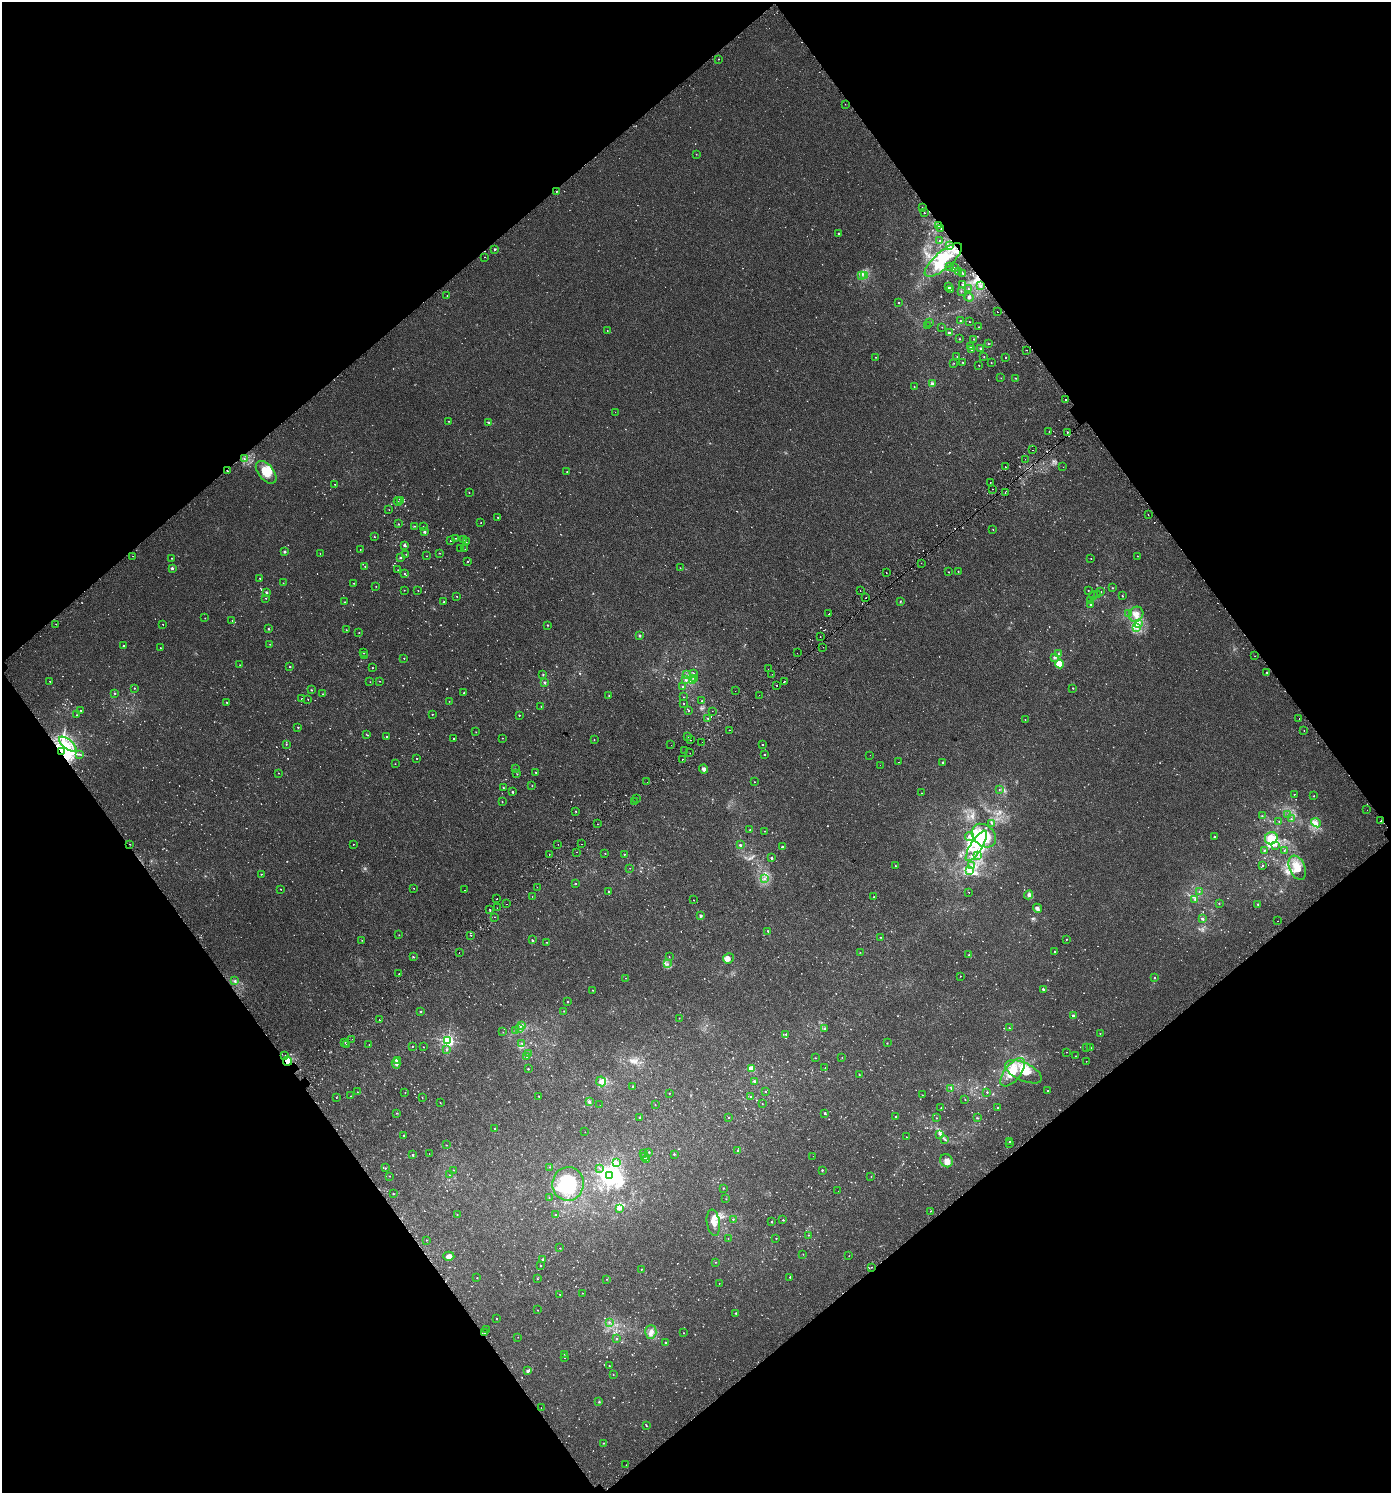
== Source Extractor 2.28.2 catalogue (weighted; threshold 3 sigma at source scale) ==
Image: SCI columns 262-5815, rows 60-6023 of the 6014 x 6073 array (HDU 1 of 3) = the unmasked area's bounding box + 8 px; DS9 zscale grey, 4 x 4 block average (1 PNG px = mean of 4 x 4 image px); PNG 1393 x 1495 px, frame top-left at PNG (2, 2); each listed source drawn as its Kron ellipse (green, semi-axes under 4 px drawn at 4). Shown black and unused: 49% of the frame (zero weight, under 2 of 3 exposures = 3% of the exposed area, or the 3 px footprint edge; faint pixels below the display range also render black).
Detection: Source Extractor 2.28.2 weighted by HDU 2 'WHT'. Background 0.00247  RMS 0.0043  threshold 0.0193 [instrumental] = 3 sigma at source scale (4.5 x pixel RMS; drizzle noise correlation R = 1.50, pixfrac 1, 0.0396/0.0396 arcsec/px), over >= 5 px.
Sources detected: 1145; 78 too faint to see at this stretch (4 x 4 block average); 5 inside a brighter object's white glare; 38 cosmic-ray / hot-pixel residue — neither listed nor drawn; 15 coinciding with a brighter row at this scale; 36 inside a brighter listed object's ellipse — not listed separately; of the other 973, all 500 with FLUX_AUTO >= 0.854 (the completeness limit of this list) listed and drawn (473 fainter detections not listed), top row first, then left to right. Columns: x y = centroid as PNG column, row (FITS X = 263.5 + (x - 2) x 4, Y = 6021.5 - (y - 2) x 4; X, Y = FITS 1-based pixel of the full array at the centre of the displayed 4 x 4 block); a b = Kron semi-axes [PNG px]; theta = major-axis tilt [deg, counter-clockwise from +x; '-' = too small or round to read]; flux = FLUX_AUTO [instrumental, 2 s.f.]
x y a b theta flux
718 59 2 2 - 2.7
845 104 2 2 - 2.6
696 154 2 2 - 1.4
556 192 2 2 - 2.8
922 207 2 2 - 2.9
924 213 2 2 - 3.2
939 225 2 2 - 1.9
941 228 2 2 - 28
838 233 2 2 - 2.6
940 241 2 2 - 1.4
949 245 2 2 - 1.1
495 249 2 2 - 2.4
484 257 2 2 - 1.5
943 260 23 8 41 63
949 267 2 2 - 2.8
954 268 2 2 - 4.6
959 272 2 2 - 2
963 274 2 2 - 0.91
864 275 3 2 - 1.8
861 276 2 2 - 1.4
962 285 2 2 - 3
981 286 3 2 - 3.2
949 287 3 3 - 4.3
968 289 3 2 - 2.7
950 290 2 2 - 2.7
961 291 2 2 - 1.3
447 296 2 2 - 1.1
969 297 4 3 - 4
899 303 2 2 - 2.9
997 312 2 2 - 24
960 321 2 2 - 2.2
969 322 2 2 - 0.91
929 323 2 2 - 1.5
928 326 2 2 - 2.1
942 327 2 2 - 1
979 327 2 2 - 1.4
607 331 2 2 - 1.3
949 333 2 2 - 14
960 339 2 2 - 1.5
973 339 2 2 - 0.98
988 344 2 2 - 2.1
970 347 2 2 - 2.3
981 348 3 2 - 2.9
972 349 2 2 - 4.2
1026 350 2 2 - 1.1
957 356 2 2 - 0.88
875 357 2 2 - 0.89
984 357 2 2 - 1.5
1006 358 2 2 - 1.7
963 362 2 2 - 1.6
954 363 2 2 - 0.85
991 363 2 2 - 1.3
979 365 2 2 - 1.5
1001 378 2 2 - 1
1016 378 2 2 - 1.5
932 383 3 3 - 4.2
914 387 2 2 - 0.92
1066 399 2 2 - 1.9
615 412 2 2 - 2.7
448 421 2 2 - 1.1
489 422 4 2 - 2.5
1049 431 2 2 - 1.6
1067 432 2 2 - 2.4
1033 450 2 2 - 1.5
244 458 2 2 - 1.2
1025 459 2 2 - 1.9
1005 467 2 2 - 2.9
1063 467 2 2 - 1.4
227 471 2 2 - 1.6
266 472 13 7 -50 39
567 472 2 2 - 1.2
990 482 2 2 - 3.2
335 484 2 2 - 1.2
992 489 2 2 - 2.9
1005 492 2 2 - 2
469 493 2 2 - 0.95
401 500 2 2 - 1.3
398 501 4 2 - 3
389 510 2 2 - 0.93
1148 515 2 2 - 2.9
498 517 2 2 - 2.3
481 523 2 2 - 1
398 524 2 2 - 2.2
414 526 2 2 - 1.2
423 526 2 2 - 1.4
993 529 2 2 - 0.98
425 532 2 2 - 4
374 537 2 2 - 1.6
456 538 2 2 - 0.87
463 540 2 2 - 2.4
450 541 2 2 - 1.8
466 542 2 2 - 1.1
404 545 3 2 - 5
461 548 2 2 - 1
360 549 2 2 - 1.2
465 549 2 2 - 0.94
285 552 2 2 - 8.7
320 553 2 2 - 0.96
440 553 2 2 - 1.4
406 554 2 2 - 1.1
133 556 2 2 - 1.3
427 556 2 2 - 0.94
1138 556 2 2 - 1.3
172 558 2 2 - 1.4
400 558 2 2 - 1.9
1091 558 2 2 - 0.98
468 561 2 2 - 1.4
921 563 2 2 - 2.3
365 566 2 2 - 0.96
172 568 2 2 - 12
680 568 2 2 - 1.1
398 570 2 2 - 1.5
958 571 2 2 - 1.6
949 572 2 2 - 1.3
886 573 2 2 - 2.3
404 574 2 2 - 1.5
260 578 2 2 - 1.3
283 583 2 2 - 0.94
354 583 2 2 - 1.5
376 586 2 2 - 0.98
1112 588 2 2 - 2.4
404 590 2 2 - 1.3
418 590 2 2 - 0.86
860 590 2 2 - 2.3
1088 590 2 2 - 1
1101 592 2 2 - 2
267 593 3 2 - 4.3
1093 595 2 2 - 2.7
1098 595 2 2 - 1.7
457 596 2 2 - 1.1
1122 596 2 2 - 1.9
266 598 2 2 - 1.4
866 598 2 2 - 5
1091 600 2 2 - 1.3
345 602 2 2 - 1.3
444 602 2 2 - 0.9
900 602 2 2 - 1.6
1090 605 2 2 - 3.4
1128 613 2 2 - 1
829 614 2 2 - 4.9
1136 614 8 7 - 23
205 618 2 2 - 1.1
232 621 2 2 - 0.94
1138 623 3 2 - 2.8
56 624 2 2 - 1
163 624 2 2 - 2.8
548 625 2 2 - 2.6
1137 627 4 2 - 4.1
268 629 3 2 - 1.9
346 630 2 2 - 0.97
359 633 2 2 - 1.7
640 635 2 2 - 11
820 636 2 2 - 5.1
270 644 2 2 - 1.3
124 645 2 2 - 1.5
823 647 2 2 - 1.6
160 648 2 2 - 2
364 653 2 2 - 0.94
797 653 2 2 - 2.4
1059 654 2 2 - 1.6
364 656 3 2 - 2.4
1255 656 2 2 - 2.7
404 658 2 2 - 1.7
1054 658 3 2 - 2.4
1060 664 4 4 - 46
240 665 2 2 - 1.1
290 667 2 2 - 2.4
372 668 2 2 - 1.8
768 669 2 2 - 1.9
1267 672 2 2 - 1.2
693 673 2 2 - 1.8
772 674 2 2 - 2.7
543 675 2 2 - 1.7
686 675 2 2 - 1.5
694 678 2 2 - 1.9
686 680 2 2 - 1.6
50 681 2 2 - 1.4
379 681 2 2 - 1.1
692 681 3 2 - 4.6
370 682 2 2 - 1
784 682 2 2 - 4.5
545 683 2 2 - 3.5
777 685 2 2 - 3.1
683 687 2 2 - 1.7
134 688 2 2 - 2
1073 688 2 2 - 2.2
311 690 2 2 - 2.8
735 691 2 2 - 1
115 693 2 2 - 2.7
464 693 2 2 - 1.5
323 694 2 2 - 1.4
609 695 2 2 - 0.94
759 695 2 2 - 1.7
684 697 2 2 - 1.4
302 699 2 2 - 0.93
308 699 2 2 - 1.3
449 701 2 2 - 0.93
702 701 2 2 - 1.2
227 702 2 2 - 3
684 704 2 2 - 1.1
541 706 2 2 - 1
81 710 2 2 - 1.3
689 711 2 2 - 1.1
712 711 2 2 - 0.87
77 715 2 2 - 1.6
432 715 2 2 - 0.93
519 715 2 2 - 2.2
707 718 2 2 - 1.4
1299 718 2 2 - 1.6
1025 719 2 2 - 1.1
298 727 2 2 - 3.2
730 730 2 2 - 1.3
1304 730 2 2 - 0.89
476 732 2 2 - 1.2
366 734 2 2 - 1.3
387 736 2 2 - 1.4
688 736 2 2 - 1.8
453 738 2 2 - 1.2
502 738 2 2 - 1.1
594 740 2 2 - 1.1
690 740 2 2 - 2.8
702 742 2 2 - 1.1
68 744 10 5 -39 22
286 744 2 2 - 1.7
762 744 2 2 - 3.8
671 745 2 2 - 2
685 750 2 2 - 1.9
62 751 4 3 - 3800
690 753 2 2 - 3.2
79 754 3 2 - 0.98
764 754 2 2 - 2.9
870 755 2 2 - 2.3
417 758 2 2 - 1.7
682 759 2 2 - 6.3
899 762 2 2 - 1.6
943 763 3 2 - 2
395 764 2 2 - 0.99
880 765 2 2 - 1.3
515 769 2 2 - 0.95
704 769 4 4 - 6.5
536 772 2 2 - 2.4
278 773 2 2 - 0.89
517 774 2 2 - 1.6
647 782 2 2 - 2.6
754 782 2 2 - 3.4
532 786 2 2 - 1.1
503 788 2 2 - 1.8
999 790 2 2 - 0.89
513 792 2 2 - 4.4
921 793 2 2 - 1.5
1294 794 2 2 - 1.5
1314 796 2 2 - 1
636 799 2 2 - 2.4
502 802 2 2 - 1.4
635 802 2 2 - 2.6
1367 810 2 2 - 2
576 811 2 2 - 1.3
1288 815 2 2 - 0.96
1262 816 2 2 - 1.9
1291 819 3 2 - 1.8
1381 821 2 2 - 6.1
1279 822 2 2 - 0.87
991 823 2 2 - 1.7
1316 823 5 3 - 7.7
598 824 2 2 - 1.5
750 830 2 2 - 1.3
765 831 2 2 - 1
984 836 13 10 -42 77
970 837 4 2 - 4.6
1214 837 2 2 - 2.1
1271 838 6 6 - 19
130 844 2 2 - 4.4
354 844 2 2 - 1.2
558 844 2 2 - 1.7
581 844 2 2 - 5
740 845 2 2 - 6.1
1276 845 2 2 - 1.2
976 846 18 6 57 40
782 847 2 2 - 2.1
1264 851 2 2 - 2.4
1284 851 2 2 - 0.91
577 852 2 2 - 3.4
605 853 2 2 - 1.7
549 854 2 2 - 1.6
624 854 2 2 - 1.9
978 856 2 2 - 2.2
772 858 2 2 - 7.5
972 865 2 2 - 2.6
1262 865 2 2 - 2.6
895 866 2 2 - 1.5
630 868 2 2 - 0.95
1297 868 13 8 -67 34
969 870 3 2 - 3.2
261 874 2 2 - 1.7
764 879 3 2 - 2.9
576 884 2 2 - 1.3
537 887 2 2 - 4.6
414 888 2 2 - 1.3
281 889 2 2 - 1.1
465 890 2 2 - 0.89
609 891 2 2 - 1.9
1199 891 2 2 - 1.4
969 893 2 2 - 3.4
1029 895 5 4 - 5.6
532 897 2 2 - 1.9
874 897 2 2 - 1.1
497 899 2 2 - 1.5
1195 899 2 2 - 1.6
693 900 2 2 - 1.3
1219 903 2 2 - 1.7
506 904 2 2 - 2.5
1258 904 2 2 - 4.1
497 908 2 2 - 2.4
1037 908 5 3 - 6.3
490 909 2 2 - 1.6
701 916 4 3 - 3.1
495 917 2 2 - 1.4
1202 918 2 2 - 6.9
1278 921 2 2 - 1.2
768 931 3 2 - 2.1
399 935 2 2 - 1.1
470 935 2 2 - 1.3
880 937 2 2 - 0.98
1066 939 2 2 - 1.7
362 940 2 2 - 1.2
532 940 2 2 - 2.1
546 942 2 2 - 0.9
1054 951 2 2 - 2.2
459 952 2 2 - 2.6
860 952 2 2 - 0.96
969 955 2 2 - 2.5
413 957 3 2 - 1.7
669 957 2 2 - 1.1
728 958 5 5 - 13
668 964 2 2 - 1.1
399 973 2 2 - 1.5
960 976 2 2 - 1.2
626 978 2 2 - 1
1154 978 2 2 - 4
235 981 3 2 - 1.9
1043 989 2 2 - 8.2
592 990 2 2 - 1.2
567 1002 2 2 - 1.9
421 1011 2 2 - 2
564 1011 2 2 - 1
1073 1015 2 2 - 12
679 1018 2 2 - 0.91
379 1020 2 2 - 1.6
521 1025 2 2 - 18
1009 1028 2 2 - 1.9
520 1029 2 2 - 3.4
824 1029 2 2 - 1.4
515 1031 2 2 - 1.3
503 1032 2 2 - 0.86
1100 1033 2 2 - 1
786 1034 2 2 - 1.5
352 1039 2 2 - 1.7
448 1040 2 2 - 610
345 1042 2 2 - 2.3
522 1043 2 2 - 1.4
887 1043 2 2 - 1.5
346 1044 2 2 - 2.6
369 1044 2 2 - 1.3
412 1046 2 2 - 1.9
424 1047 2 2 - 1.2
1086 1048 2 2 - 0.97
1091 1048 2 2 - 1.2
446 1050 3 2 - 2.1
1066 1052 2 2 - 1.2
528 1053 2 2 - 1.4
285 1056 2 2 - 4.1
1076 1056 2 2 - 0.86
527 1057 2 2 - 2.6
842 1057 2 2 - 0.95
815 1058 2 2 - 1.1
397 1060 3 3 - 18
287 1061 4 3 - 45
1086 1061 2 2 - 1
396 1063 5 4 - 6.4
825 1068 2 2 - 0.94
528 1069 2 2 - 3.1
751 1069 4 2 - 4.8
1013 1072 17 8 51 48
1023 1072 20 9 -24 43
859 1074 3 2 - 1.4
601 1081 5 4 - 13
754 1081 3 2 - 2.7
633 1086 2 2 - 2.3
951 1088 2 2 - 0.91
765 1091 2 2 - 1.6
1048 1091 2 2 - 2.7
357 1092 2 2 - 0.88
405 1092 2 2 - 1
987 1092 2 2 - 2.4
669 1093 2 2 - 1.8
922 1095 2 2 - 1.2
351 1096 2 2 - 1.3
539 1096 2 2 - 3
750 1096 2 2 - 1.9
336 1098 2 2 - 0.98
422 1098 2 2 - 1.3
965 1100 2 2 - 0.95
589 1101 4 2 - 3.5
440 1103 2 2 - 1.5
655 1104 2 2 - 1
762 1104 2 2 - 1
600 1105 2 2 - 0.96
997 1107 2 2 - 1.2
941 1108 2 2 - 1.6
396 1113 2 2 - 1.3
825 1113 2 2 - 7.9
896 1116 2 2 - 1.3
639 1117 2 2 - 1.1
728 1118 2 2 - 1.3
936 1118 2 2 - 1.8
977 1118 2 2 - 0.89
494 1128 2 2 - 1.7
585 1132 2 2 - 1.5
940 1134 3 2 - 1.8
404 1135 2 2 - 3.5
906 1137 2 2 - 0.87
945 1140 2 2 - 1.8
1009 1142 2 2 - 1.5
1010 1144 2 2 - 0.89
446 1145 2 2 - 1.4
737 1151 3 2 - 1.8
649 1152 2 2 - 1.7
644 1153 2 2 - 1.4
429 1154 2 2 - 2.4
674 1154 2 2 - 2.2
413 1155 2 2 - 5.1
813 1156 2 2 - 1.2
645 1157 2 2 - 1.5
646 1159 2 2 - 1.5
946 1161 7 6 - 12
617 1162 3 3 - 4.6
550 1167 2 2 - 1.1
385 1168 3 2 - 1.6
600 1168 2 2 - 0.93
454 1170 2 2 - 0.94
822 1170 2 2 - 3.5
449 1175 2 2 - 1.4
610 1175 4 3 - 1100
389 1176 2 2 - 1.2
871 1177 2 2 - 0.88
568 1184 17 15 83 140
723 1188 2 2 - 1.6
838 1191 2 2 - 0.88
393 1194 2 2 - 1.4
549 1198 2 2 - 1
726 1199 2 2 - 0.9
619 1209 3 2 - 2.3
931 1211 2 2 - 16
457 1214 2 2 - 0.88
556 1214 2 2 - 2.3
733 1219 2 2 - 2
783 1220 2 2 - 2.4
772 1222 2 2 - 2.7
713 1223 13 6 -82 21
808 1235 2 2 - 1.1
776 1238 2 2 - 1.5
728 1239 2 2 - 1.1
426 1240 2 2 - 1.1
560 1248 2 2 - 1.6
803 1254 2 2 - 0.91
449 1256 6 4 -1 10
849 1256 2 2 - 1.1
543 1259 2 2 - 3.6
715 1262 2 2 - 1.3
541 1265 2 2 - 1.5
871 1267 2 2 - 0.91
641 1269 2 2 - 1.7
790 1277 2 2 - 1.7
477 1278 2 2 - 1.6
537 1279 2 2 - 1.1
607 1279 2 2 - 1.2
719 1283 2 2 - 1.5
582 1293 2 2 - 0.97
560 1294 2 2 - 1
538 1310 2 2 - 1.1
736 1313 2 2 - 2.7
496 1318 2 2 - 1.8
609 1322 2 2 - 1.8
486 1330 2 2 - 9.9
484 1332 2 2 - 3.7
651 1332 7 5 88 12
683 1333 2 2 - 1.1
518 1337 2 2 - 0.97
617 1339 2 2 - 3
666 1343 3 2 - 2.7
565 1354 2 2 - 0.99
564 1358 2 2 - 1.1
609 1366 2 2 - 1.7
527 1371 4 3 - 4.4
613 1374 2 2 - 0.93
599 1401 3 2 - 1.4
541 1408 2 2 - 2.5
646 1426 3 2 - 1.8
603 1443 2 2 - 1.9
626 1465 2 2 - 3.2
Overlapping masked pixels (flux is a lower limit): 5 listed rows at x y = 939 225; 941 228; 227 471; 62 751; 287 1061
Diffuse or blended objects may show on this block-average render without a row.